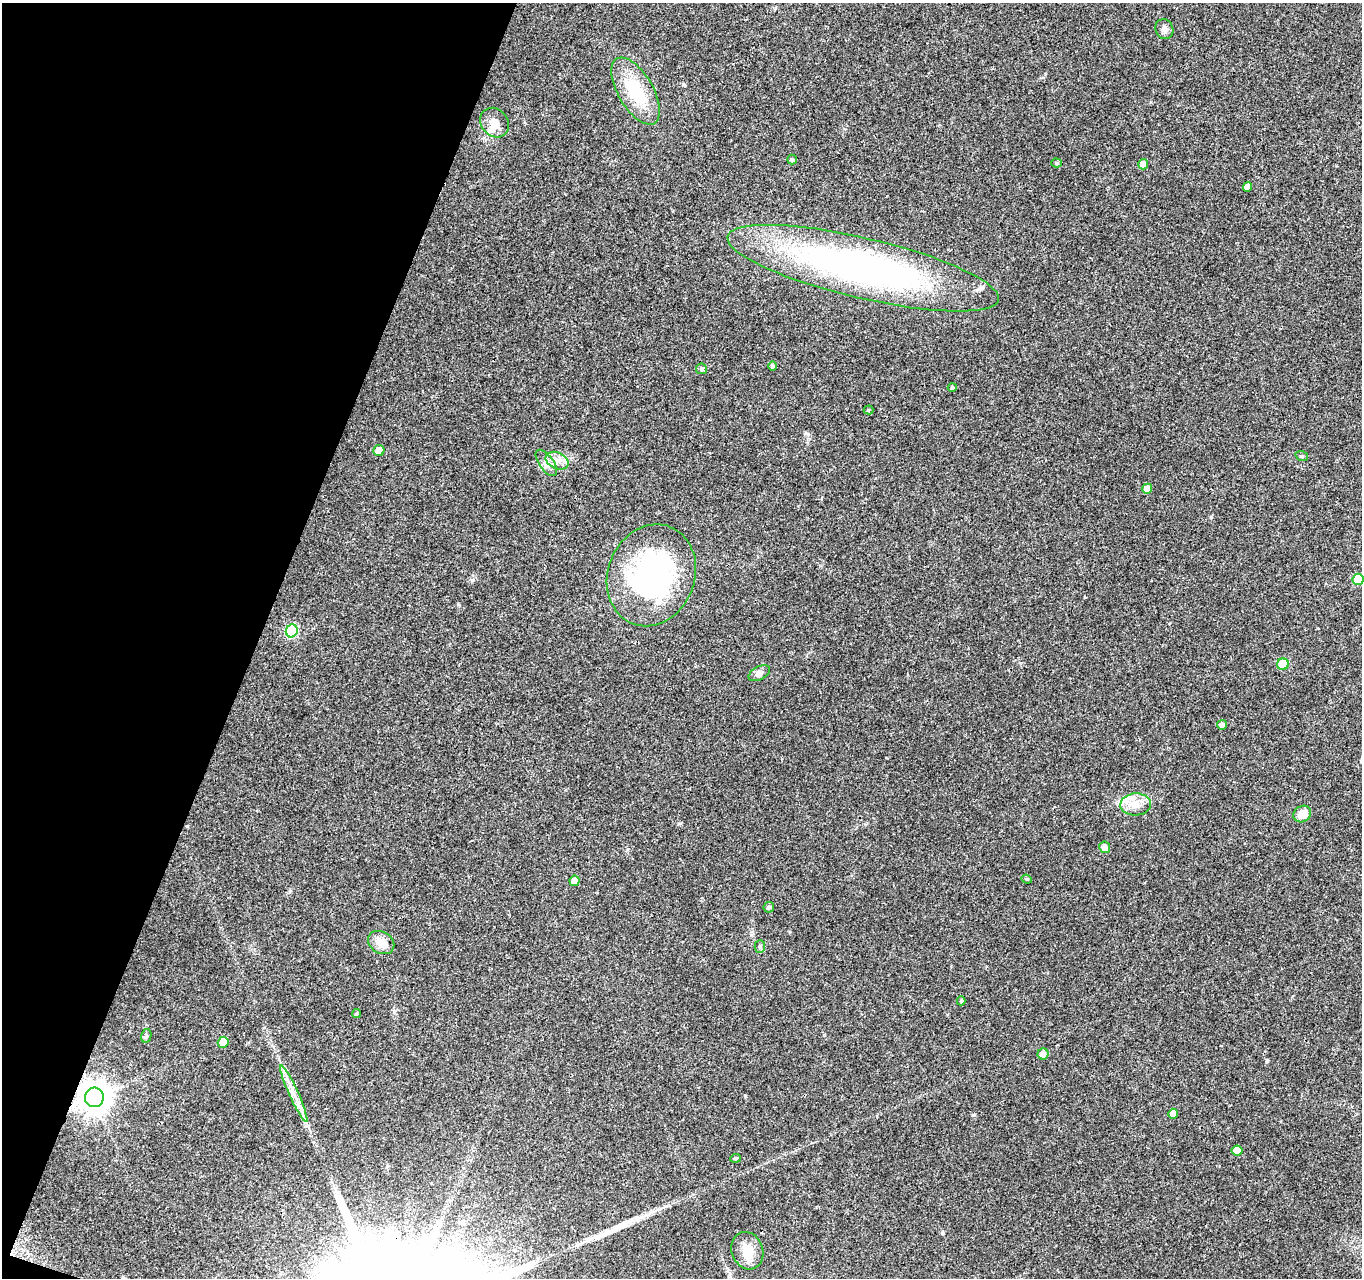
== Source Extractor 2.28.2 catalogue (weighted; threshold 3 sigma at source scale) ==
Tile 9 of 4 x 4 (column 1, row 3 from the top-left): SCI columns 1-1360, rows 1492-2767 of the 5450 x 5597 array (HDU 1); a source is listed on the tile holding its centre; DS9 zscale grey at full resolution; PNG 1364 x 1280 px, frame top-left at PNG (2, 3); each listed source drawn as its Kron ellipse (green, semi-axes under 4 px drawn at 4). Shown black and unused: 19% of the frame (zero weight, under 3 of 4 exposures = <1% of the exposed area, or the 3 px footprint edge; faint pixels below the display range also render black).
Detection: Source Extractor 2.28.2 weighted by HDU 2 'WHT'; one run over the whole footprint, this tile lists its part. Background 0.0376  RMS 0.0033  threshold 0.015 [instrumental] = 3 sigma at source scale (4.5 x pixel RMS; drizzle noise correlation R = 1.50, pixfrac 1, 0.0396/0.0396 arcsec/px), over >= 5 px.
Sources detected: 45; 1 long thin detection or spike segment (spike, bleed or trail) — neither listed nor drawn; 2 inside a brighter listed object's ellipse — not listed separately; the other 42 listed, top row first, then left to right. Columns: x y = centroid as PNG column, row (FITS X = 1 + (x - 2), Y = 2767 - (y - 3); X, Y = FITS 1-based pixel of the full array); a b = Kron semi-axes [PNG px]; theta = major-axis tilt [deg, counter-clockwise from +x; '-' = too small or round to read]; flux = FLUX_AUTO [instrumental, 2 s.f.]
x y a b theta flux
1164 29 10 9 - 1.4
636 91 37 17 -60 16
494 123 16 13 -50 3.9
792 160 5 4 - 0.57
1056 163 5 4 - 0.65
1143 164 5 5 - 2.7
1247 187 5 4 - 2.3
863 268 139 30 -13 130
773 366 5 4 - 0.72
701 369 5 5 - 0.7
952 387 4 4 - 0.35
868 410 5 4 - 0.43
379 450 5 5 - 4.4
1302 456 6 5 - 0.5
557 461 12 8 -24 2.4
546 463 15 7 -55 1.9
1147 489 5 5 - 2.7
651 575 52 43 68 67
1358 579 5 5 - 10
292 631 6 6 - 28
1283 664 6 5 - 12
759 673 11 6 29 1.5
1222 725 5 5 - 1.7
1136 804 15 11 4 3.8
1302 814 9 8 - 4.2
1105 847 5 5 - 2.2
1027 879 5 4 - 0.48
574 881 5 5 - 1.9
769 907 5 5 - 0.72
381 942 14 10 -32 3.9
760 946 6 5 - 0.6
961 1001 4 4 - 0.42
357 1014 5 4 - 0.45
146 1036 7 5 77 0.58
223 1042 5 5 - 5.3
1043 1054 5 5 - 2.5
294 1094 31 4 -66 4.3
94 1097 10 9 - 540
1173 1114 5 5 - 3.4
1237 1151 5 5 - 2.5
736 1158 5 3 - 0.4
747 1251 19 15 -70 4.8
Overlapping masked pixels (flux is a lower limit): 1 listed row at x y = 94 1097
Isophote crosses this tile's border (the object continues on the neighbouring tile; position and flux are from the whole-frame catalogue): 1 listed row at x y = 1358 579
Unlisted compact peaks at least as high as the median listed source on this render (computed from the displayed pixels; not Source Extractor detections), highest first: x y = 973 1115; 745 1096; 1267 1061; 472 580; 1211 517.